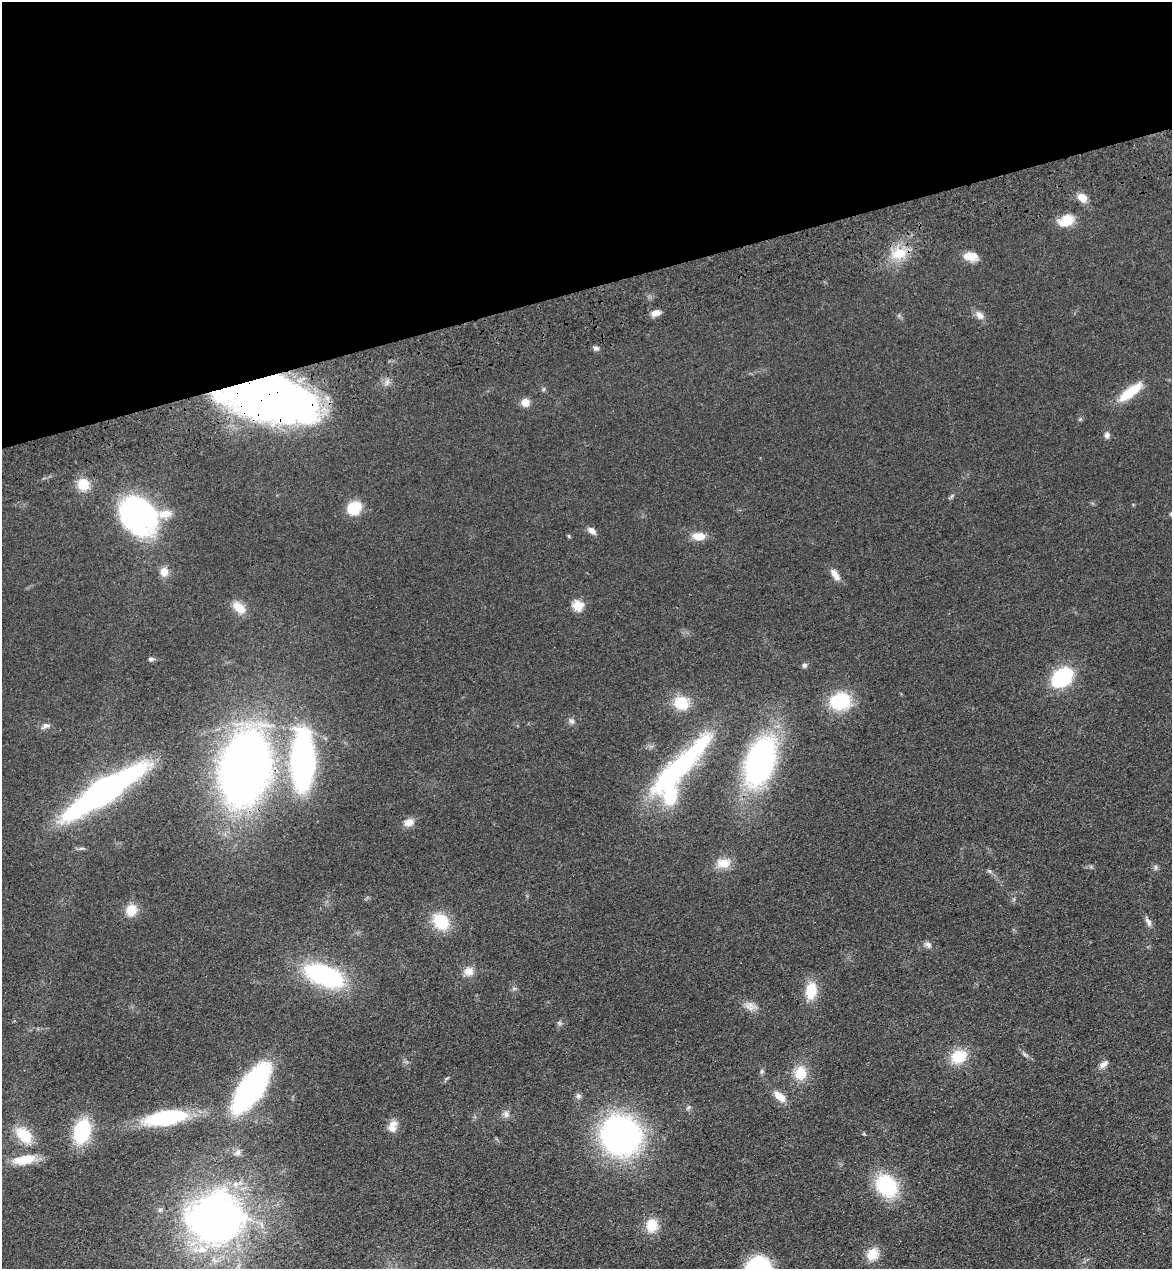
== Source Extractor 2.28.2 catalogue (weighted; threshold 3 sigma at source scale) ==
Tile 3 of 4 x 4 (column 3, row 1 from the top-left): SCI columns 2526-3695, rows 3919-5185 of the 5166 x 5303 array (HDU 1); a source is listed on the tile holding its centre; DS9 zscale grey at full resolution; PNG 1174 x 1271 px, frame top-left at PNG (2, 2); no overlay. Shown black and unused: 23% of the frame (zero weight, under 3 of 4 exposures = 6% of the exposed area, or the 3 px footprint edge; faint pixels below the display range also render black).
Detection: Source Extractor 2.28.2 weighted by HDU 2 'WHT'; one run over the whole footprint, this tile lists its part. Background 0.0693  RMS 0.0071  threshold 0.0318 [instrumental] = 3 sigma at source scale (4.5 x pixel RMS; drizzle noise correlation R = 1.50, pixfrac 1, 0.05/0.05 arcsec/px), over >= 5 px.
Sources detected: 69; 1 inside a brighter object's white glare — not listed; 2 inside a brighter listed object's ellipse — not listed separately; the other 66 listed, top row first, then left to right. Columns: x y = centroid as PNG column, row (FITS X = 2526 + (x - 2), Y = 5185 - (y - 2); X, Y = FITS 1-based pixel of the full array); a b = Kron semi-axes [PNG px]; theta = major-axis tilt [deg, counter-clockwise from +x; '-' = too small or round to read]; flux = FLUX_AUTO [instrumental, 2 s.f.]
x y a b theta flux
1082 198 10 8 -30 7.6
1066 220 17 11 29 15
899 254 24 14 21 17
970 256 16 10 -8 9.1
656 313 12 7 15 4.3
980 315 13 9 -43 4.3
596 348 7 6 - 2
1130 392 32 10 38 21
264 394 72 33 -13 630
525 402 5 5 - 18
1107 435 8 7 - 2.3
83 484 14 14 - 13
354 508 13 11 39 21
138 516 40 33 -45 140
592 531 10 6 -39 3.9
569 536 5 4 - 0.8
699 536 16 9 0 8.4
164 572 10 9 - 6.9
835 575 17 7 -57 5.5
578 605 5 5 - 42
239 608 17 10 -42 9.7
151 659 7 5 -15 1.4
804 665 6 6 - 1.6
1062 677 17 12 38 67
840 701 21 17 14 38
681 703 19 16 -19 18
572 721 8 6 -34 2
45 726 11 7 26 2.8
303 761 42 17 89 230
760 762 37 21 70 210
678 767 96 18 46 120
245 768 53 35 78 560
103 791 63 15 34 310
409 822 12 9 24 5.8
723 863 19 12 1 9.6
1156 867 7 4 -89 1.3
989 871 6 5 - 1.2
1014 899 6 4 73 1
131 910 13 12 - 11
441 921 16 13 -45 30
1148 922 14 6 -58 2.8
928 944 9 7 -39 2.8
469 971 13 12 - 6.3
324 975 36 18 -21 98
811 990 20 12 82 17
750 1006 13 10 11 5.1
1025 1055 7 4 -19 1.2
959 1056 18 14 25 20
1103 1064 12 7 36 3.3
762 1071 6 5 - 1.2
800 1073 18 15 83 14
251 1088 33 13 56 260
578 1096 7 7 - 1.9
779 1096 15 8 -41 8.8
506 1114 9 8 - 2.8
166 1118 32 12 9 79
392 1127 15 10 80 6.7
82 1131 18 12 74 57
24 1135 22 13 -44 18
621 1135 33 31 -57 220
238 1152 9 7 79 2.6
24 1160 29 11 8 15
886 1186 21 16 -51 57
216 1219 68 59 12 290
652 1225 16 13 84 14
873 1254 15 13 45 11
Overlapping masked pixels (flux is a lower limit): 4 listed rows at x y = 264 394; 303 761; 245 768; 103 791